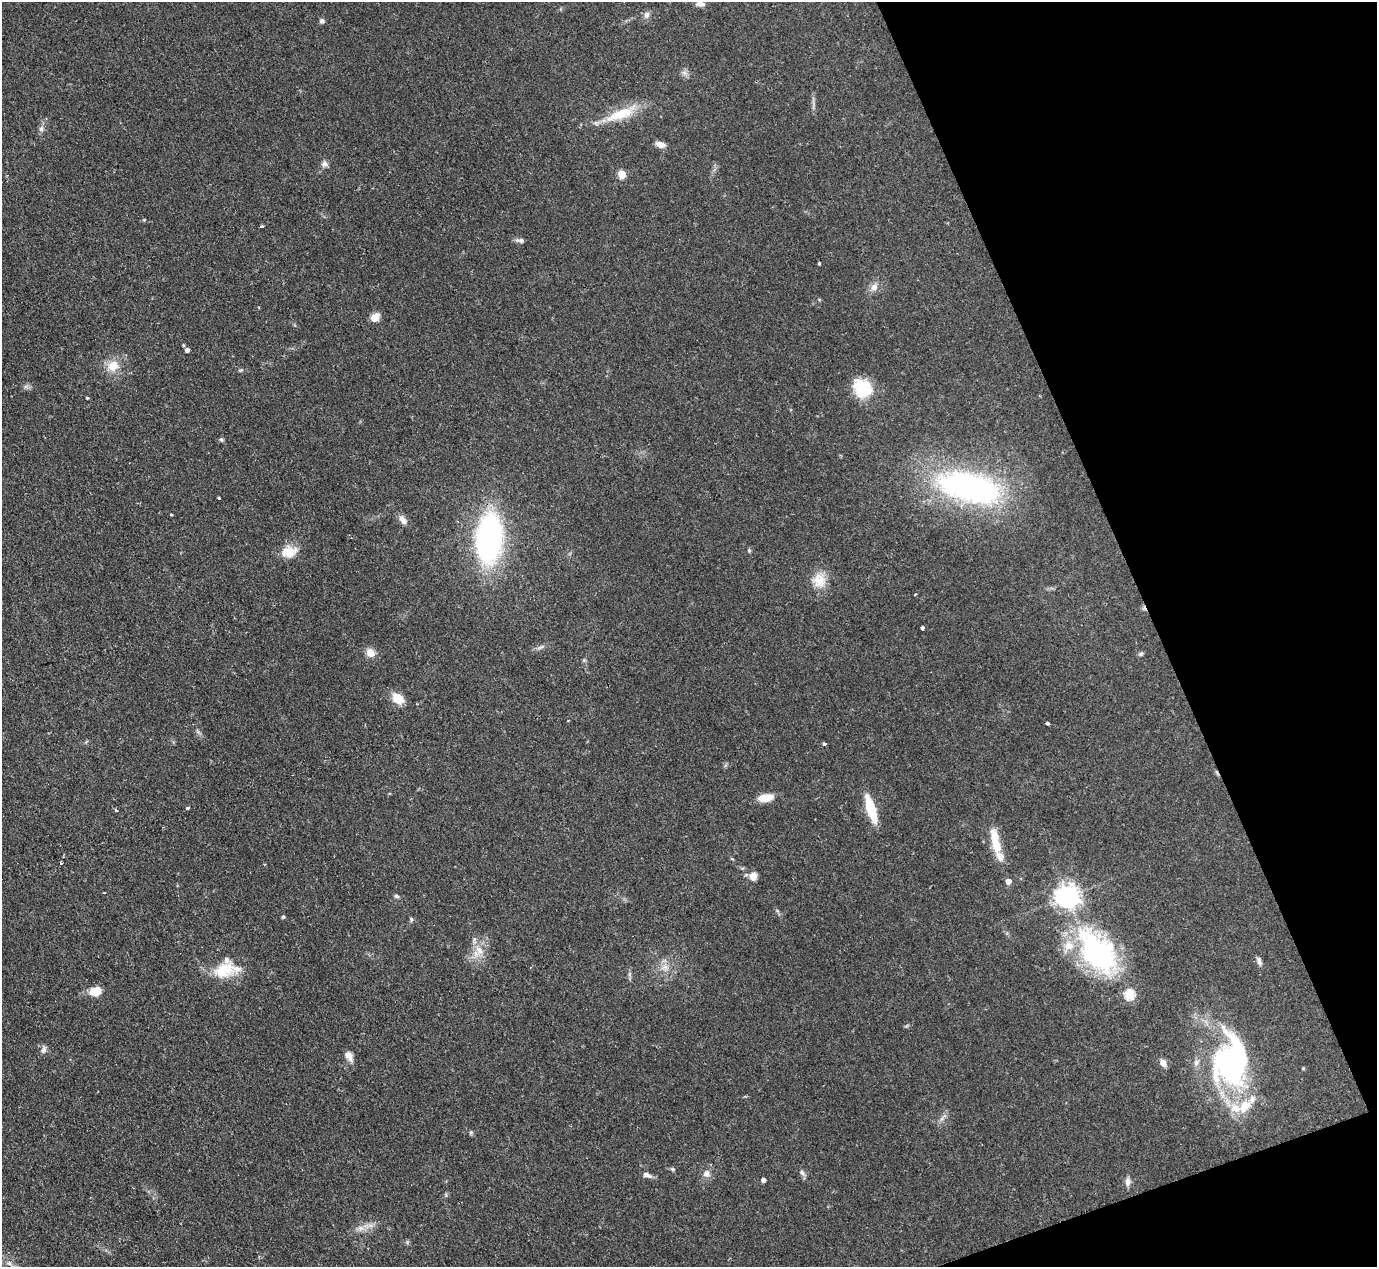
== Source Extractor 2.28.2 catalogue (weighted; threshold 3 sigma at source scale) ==
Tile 12 of 4 x 4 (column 4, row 3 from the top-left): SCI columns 4126-5500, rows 1416-2680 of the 5506 x 5493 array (HDU 1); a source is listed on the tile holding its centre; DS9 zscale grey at full resolution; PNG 1379 x 1269 px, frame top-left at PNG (2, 2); no overlay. Shown black and unused: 18% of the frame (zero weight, under 2 of 3 exposures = <1% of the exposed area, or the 3 px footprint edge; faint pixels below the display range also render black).
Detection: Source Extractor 2.28.2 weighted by HDU 2 'WHT'; one run over the whole footprint, this tile lists its part. Background 0.0744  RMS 0.0056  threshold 0.025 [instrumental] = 3 sigma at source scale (4.5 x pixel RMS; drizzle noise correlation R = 1.50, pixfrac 1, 0.05/0.05 arcsec/px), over >= 5 px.
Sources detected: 80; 1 cosmic-ray / hot-pixel residue — not listed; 8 inside a brighter listed object's ellipse — not listed separately; the other 71 listed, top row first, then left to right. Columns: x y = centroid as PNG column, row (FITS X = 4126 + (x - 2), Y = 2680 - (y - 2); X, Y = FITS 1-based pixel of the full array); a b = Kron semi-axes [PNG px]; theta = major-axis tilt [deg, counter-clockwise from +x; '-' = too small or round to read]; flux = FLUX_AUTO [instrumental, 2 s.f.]
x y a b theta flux
700 4 10 6 -7 2.6
646 15 8 8 - 2.4
322 21 6 5 - 1.5
684 73 9 6 -21 2
621 114 40 11 23 20
41 129 9 6 76 1.8
660 144 10 6 -19 4.1
325 164 9 7 6 2
622 174 5 5 - 21
144 220 4 4 - 0.58
261 226 3 3 - 0.86
520 240 12 5 -4 1.9
819 263 3 3 - 0.67
874 287 12 9 57 3.6
374 318 8 7 - 6.7
183 345 4 3 - 0.61
187 350 4 4 - 1.7
113 366 14 13 - 8.7
241 370 5 4 - 0.69
862 388 23 19 -53 21
87 398 3 3 - 0.83
221 439 6 5 - 0.9
969 487 67 29 -14 160
218 498 3 2 - 0.58
171 514 3 2 - 0.64
403 520 13 7 -58 3.4
489 538 45 23 87 140
749 550 5 4 - 0.75
289 552 20 13 12 9.9
819 580 19 17 -81 11
915 595 4 3 - 0.68
922 628 4 4 - 2.4
540 647 12 4 22 1.6
370 653 10 9 - 5.3
1141 654 6 5 - 1
584 660 6 4 44 0.76
398 698 12 9 -38 11
417 704 3 3 - 0.52
1047 723 4 3 - 1.3
824 744 4 3 - 0.93
765 798 16 8 7 8.3
187 808 3 3 - 3.4
871 809 25 8 -72 23
116 810 4 3 - 1.5
995 841 35 10 -78 14
61 863 3 3 - 0.63
753 876 10 9 - 4.2
1008 881 5 5 - 4.5
396 896 6 5 - 1
1067 896 8 7 - 510
283 917 5 4 - 0.74
411 919 6 5 - 0.96
479 950 16 9 -63 6.6
1097 951 64 36 -52 110
1259 961 11 5 -68 2
665 967 13 6 12 3.6
222 972 41 16 3 15
95 991 11 8 11 9.9
43 1050 10 7 64 2.2
349 1056 14 8 -62 3.6
1231 1061 60 39 85 130
1163 1063 9 6 -59 3.7
471 1132 6 4 43 0.77
673 1169 6 5 - 0.88
802 1173 10 6 -44 1.7
707 1174 10 9 - 3.2
647 1175 13 6 -21 2.6
763 1180 4 4 - 2.2
1128 1182 11 7 88 2.6
360 1228 8 7 - 2.7
9 1263 7 6 - 1.6
Isophote crosses this tile's border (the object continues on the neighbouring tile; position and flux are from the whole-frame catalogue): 2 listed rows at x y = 700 4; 9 1263